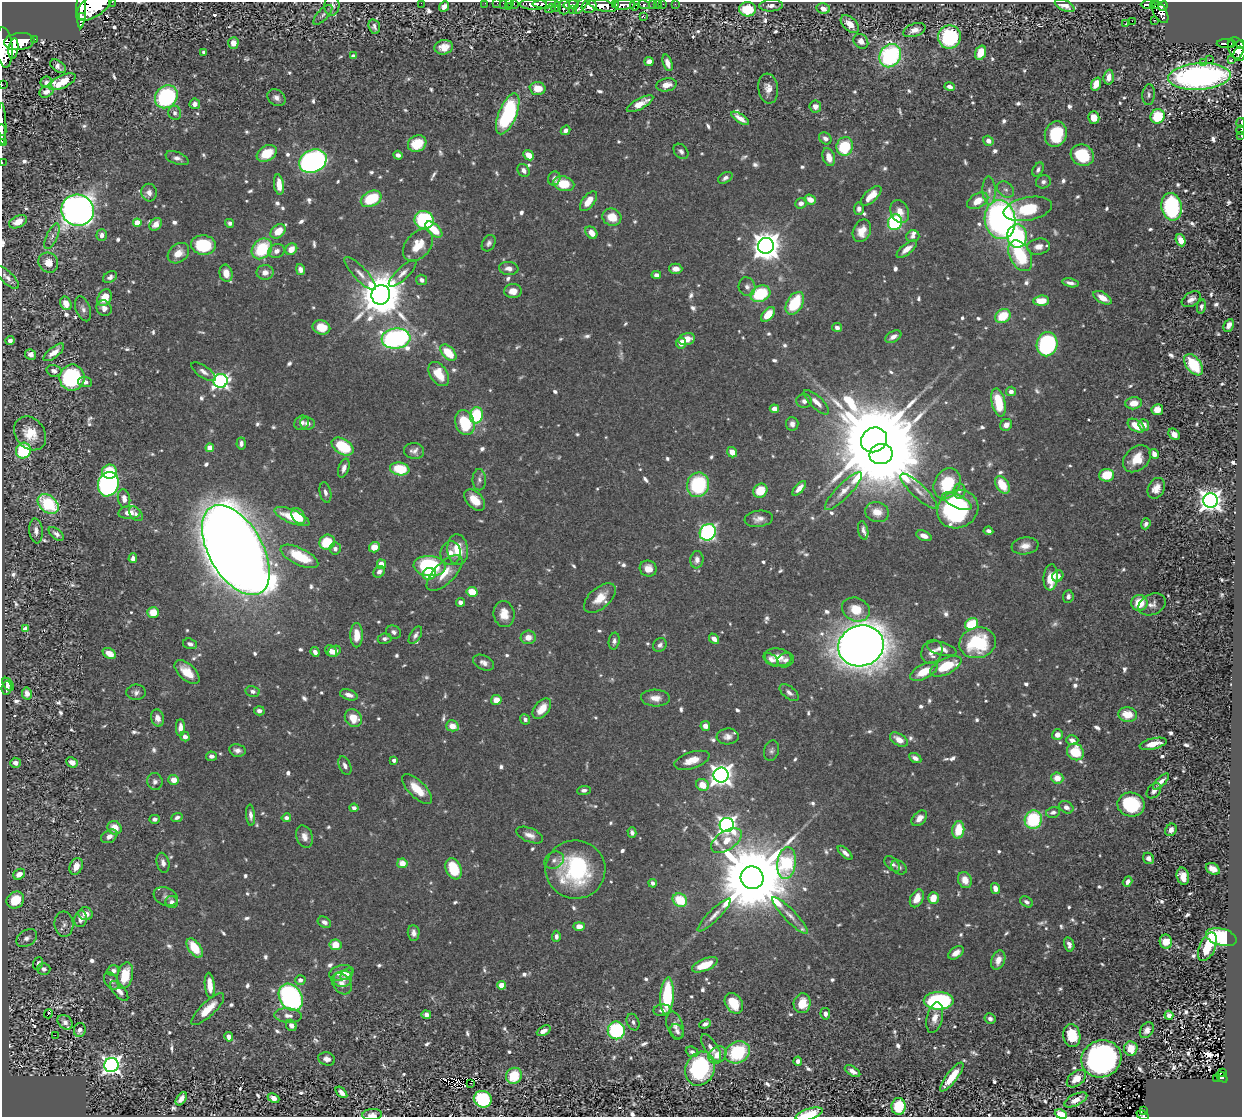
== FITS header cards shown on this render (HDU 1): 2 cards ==
NAXIS1  =                 1240
NAXIS2  =                 1115

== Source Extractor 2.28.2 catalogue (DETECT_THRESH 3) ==
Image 1240 x 1115 px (HDU 1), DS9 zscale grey, 1 PNG px = 1 image px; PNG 1244 x 1119 px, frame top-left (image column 1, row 1115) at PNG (2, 2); each listed source drawn as its Kron ellipse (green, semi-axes under 4 px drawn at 4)
Background 0.489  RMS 0.011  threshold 0.0332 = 3 sigma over >= 5 px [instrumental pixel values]
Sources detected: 1013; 2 with non-positive FLUX_AUTO (blend fragments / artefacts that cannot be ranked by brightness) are neither listed nor drawn; of the other 1011, the 500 brightest by FLUX_AUTO listed and drawn (511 fainter detections omitted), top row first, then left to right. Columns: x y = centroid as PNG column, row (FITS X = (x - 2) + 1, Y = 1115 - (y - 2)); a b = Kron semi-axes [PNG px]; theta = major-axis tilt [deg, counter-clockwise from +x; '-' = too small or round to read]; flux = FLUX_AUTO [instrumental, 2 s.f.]
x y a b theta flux
112 2 2 2 - 17
421 3 2 2 - 90
485 3 2 2 - 4.5
497 3 2 2 - 6.1
510 3 3 2 - 4.5
514 3 3 2 - 8
504 4 4 3 - 29
533 4 13 5 -1 930
546 4 14 3 1 340
615 4 4 3 - 210
653 4 3 3 - 23
657 4 3 2 - 7.3
663 4 2 2 - 5.9
675 4 2 2 - 3.6
95 5 21 10 38 5300
571 5 7 4 8 250
603 5 14 5 -13 1500
624 5 11 5 2 780
635 5 6 4 62 140
644 5 6 4 -14 84
771 5 11 6 5 4.1
1148 5 7 4 0 160
1154 5 4 3 - 110
332 6 10 7 87 3.8
581 6 10 4 51 380
589 6 7 6 - 580
1065 6 10 5 -24 6.3
1163 6 5 4 - 270
444 7 5 4 - 4.8
508 7 3 2 - 34
556 7 5 4 - 120
564 7 7 6 - 260
81 8 20 5 88 1600
551 8 6 3 33 55
823 8 7 5 -10 6.5
747 9 8 7 - 30
572 10 2 2 - 9
1160 12 12 6 -59 340
323 15 12 5 47 2.8
83 16 3 2 - 620
644 17 3 2 - 2.6
1154 20 3 2 - 14
1132 21 2 2 - 210
850 24 11 6 -44 10
1125 24 3 3 - 160
374 27 7 5 -73 2.7
914 30 11 6 20 6.4
949 37 11 11 - 83
34 39 3 2 - 42
861 41 8 6 -46 4.8
19 42 15 8 7 2400
233 43 6 5 - 9.2
1225 44 8 4 -1 120
1231 44 4 3 - 83
1240 44 4 3 - 92
4 47 20 8 -85 2900
444 47 9 7 12 8
13 49 10 5 82 1100
1237 49 12 8 -70 270
204 52 4 3 - 3.7
980 53 7 5 72 16
1238 53 6 4 59 150
353 56 4 4 - 2.9
890 56 12 10 58 130
1232 59 3 3 - 7.3
1209 60 2 2 - 310
649 61 4 4 - 5.6
1203 62 3 3 - 12
667 63 8 4 -72 5.9
58 66 9 5 -35 3.8
1109 77 7 5 85 7.4
1199 77 31 13 4 350
46 82 6 5 - 2.7
62 82 15 6 25 22
1096 84 7 4 68 11
2 85 2 2 - 5.1
666 85 10 6 11 8.9
950 87 5 3 - 3.3
537 88 8 6 -4 14
768 89 15 10 -82 7.2
46 92 7 5 28 4.6
1149 95 10 6 85 2.7
166 97 12 10 46 110
276 98 10 7 -36 4.4
195 104 5 5 - 4.7
640 104 15 5 28 11
815 107 6 5 - 4.9
175 113 7 6 - 3.2
508 114 22 9 67 100
1158 116 7 7 - 37
1094 117 6 5 - 9.5
740 118 10 4 -33 7.1
1241 123 5 2 - 120
2 124 21 2 -89 430
2 130 6 2 -81 240
565 130 5 4 - 3.4
1241 130 4 2 - 19
1056 134 13 11 73 36
1241 135 3 2 - 10
825 138 7 5 -37 3.5
988 141 5 5 - 4.7
2 143 2 2 - 12
417 143 9 8 - 24
845 146 9 8 - 41
681 151 8 6 -47 2.6
267 153 11 7 32 19
398 155 5 4 - 3.5
529 155 6 4 -42 10
1082 155 12 10 -25 36
829 157 9 6 -71 8.4
177 158 12 6 -20 3.6
313 161 14 11 26 260
2 163 2 2 - 4.3
524 170 7 5 -55 3.6
1038 170 7 5 59 2.6
554 178 7 6 - 3
725 178 8 5 32 2.9
1043 182 7 6 - 2.6
279 184 10 5 -83 11
564 184 10 7 -13 21
1006 190 9 7 -41 3.1
989 191 14 6 -87 4.8
149 193 9 7 -79 4.8
871 196 13 6 43 12
371 199 11 7 27 34
810 200 6 4 -22 8.2
588 201 11 6 52 12
978 201 11 7 30 14
801 203 6 5 - 4.4
1172 207 14 10 -78 93
859 209 6 5 - 3.2
1028 209 24 11 11 38
78 210 16 15 - 610
900 211 12 8 -67 7.5
612 217 9 8 - 15
424 220 9 9 - 92
1000 220 19 15 -81 270
18 222 9 6 25 8.4
895 222 8 7 - 93
137 223 4 4 - 21
230 223 4 4 - 2.6
156 224 7 5 48 7.1
434 230 10 5 -42 19
278 231 8 6 41 15
862 231 12 8 66 12
591 233 7 5 -49 8.1
102 235 6 5 - 4.1
52 236 14 5 66 3.7
913 236 7 6 - 2.5
1017 236 11 10 - 93
1181 240 6 4 -67 9.9
489 243 9 6 60 2.6
203 245 12 9 -4 48
418 245 18 12 49 18
766 246 8 8 - 1100
1038 247 11 8 10 6
262 249 11 9 47 43
291 249 6 5 - 9.6
907 249 12 5 39 6.6
277 251 8 7 - 4.7
178 253 12 9 40 9.5
1020 256 16 10 -62 40
48 263 10 9 - 9.2
509 268 10 6 -6 5.3
300 269 6 4 -77 4.6
676 269 6 5 - 5.5
265 272 8 7 - 6.5
226 273 9 6 -77 10
403 273 18 6 44 5.3
360 274 21 6 -47 6.2
656 275 5 4 - 3.3
7 277 15 6 -44 4.1
110 277 7 5 30 2.7
422 280 5 5 - 3.2
1070 283 8 4 -13 3.5
747 287 9 8 - 3.6
513 291 9 7 3 7.1
760 294 10 7 25 45
381 295 10 9 - 3500
105 298 9 6 62 13
1102 298 10 5 -30 11
1191 299 10 6 34 4.5
1041 301 8 5 4 16
66 303 7 5 -63 7.6
795 303 12 8 58 35
1201 306 7 4 78 2.7
104 308 8 7 - 4.7
83 309 13 7 -70 3.7
768 314 9 5 48 15
1003 316 8 6 34 23
1229 325 7 5 62 4.3
321 327 9 7 -13 13
837 327 5 4 - 3
893 337 9 5 28 4.3
396 339 14 10 6 210
687 339 8 6 13 9.1
10 341 4 4 - 2.8
681 343 5 5 - 7.1
1047 344 12 10 79 120
54 352 12 5 39 7.3
448 353 10 6 -46 23
31 354 6 5 - 3.9
1194 365 12 7 -53 33
54 371 7 6 - 3.6
204 372 14 6 -34 4
439 374 13 8 -56 18
72 378 13 12 - 97
221 381 7 6 - 230
85 382 7 5 -4 4.1
1011 391 5 5 - 3.6
804 401 8 7 - 3
816 402 16 6 -43 6.6
999 403 14 7 -78 29
1134 403 8 6 7 9.9
774 409 4 4 - 6.1
1157 410 5 5 - 11
476 415 8 6 80 48
302 423 8 6 43 3.3
307 423 7 6 - 3.7
465 423 13 9 -71 36
792 424 7 6 - 3.4
1006 425 6 5 - 4.6
1144 425 6 5 - 6.1
1136 426 9 5 -33 16
30 433 18 14 -52 18
1174 434 6 5 - 4.9
874 440 13 12 - 15000
241 443 6 4 86 3.2
343 446 12 7 -32 42
210 448 4 4 - 16
23 450 8 7 - 59
414 451 10 8 -6 4.1
732 452 5 4 - 8.1
881 454 11 10 - 12000
1154 454 5 4 - 5.4
1137 459 16 11 42 17
344 468 10 5 71 4
400 469 10 6 -8 32
110 472 7 7 - 31
1107 475 7 6 - 26
479 480 10 6 -89 3
108 484 12 10 69 230
947 484 16 12 61 39
698 485 12 11 - 65
1002 485 10 6 -57 18
799 488 9 4 48 5.9
1156 488 11 8 63 7.6
760 491 7 6 - 21
843 491 25 7 46 8.8
919 491 24 7 -44 8.2
959 491 7 6 - 2.6
325 492 10 5 -77 3.2
124 499 9 6 -80 5.8
475 500 13 8 -48 14
1210 500 7 7 - 660
957 501 16 6 -24 42
48 504 12 8 -42 49
958 509 21 18 30 140
877 512 12 10 -17 8.7
129 513 11 6 3 10
136 514 8 5 -49 2.6
292 516 19 6 -23 27
298 516 9 6 -57 18
759 519 14 8 7 5.7
1146 524 5 4 - 3
863 530 9 5 -77 2.9
36 531 12 6 -85 4.6
988 531 5 4 - 2.7
708 532 9 7 52 200
56 534 9 5 -38 2.9
924 536 8 5 -22 5.9
327 542 8 7 - 25
1025 546 13 8 8 6.8
374 547 5 5 - 9.7
335 549 6 5 - 3
236 550 49 27 -60 2500
458 550 15 10 -86 18
451 553 12 10 83 7.1
299 556 20 8 -26 33
133 558 5 4 - 4.8
697 560 9 6 84 4.6
381 564 5 4 - 11
430 566 16 10 -6 87
648 568 8 8 - 8
379 572 6 5 - 3.7
445 573 23 10 45 15
429 574 6 6 - 21
1058 576 6 5 - 4.3
1051 577 13 7 84 19
472 592 6 5 - 19
1068 597 6 5 - 3.2
600 598 19 10 42 13
460 602 4 4 - 4.4
1139 603 8 8 - 20
1152 604 14 10 24 5.5
856 609 14 11 -25 17
153 612 6 5 - 14
504 614 13 10 -81 11
971 624 7 5 34 31
26 629 4 4 - 10
394 632 7 6 - 2.8
357 635 12 6 -90 14
415 635 10 5 58 3
528 637 7 6 - 6.3
385 639 7 5 8 2.7
714 639 6 4 -48 5.2
614 641 8 5 82 2.7
978 643 18 15 16 54
190 644 7 5 -15 2.9
660 645 7 6 - 2.7
861 646 23 20 17 2000
942 649 15 6 -16 5.7
331 651 7 5 -42 6.1
334 651 6 5 - 5
315 652 5 4 - 4
932 652 12 10 65 7.9
109 653 7 4 -31 9.9
778 657 13 9 -7 9.3
771 660 9 5 -40 3.8
785 660 9 7 29 3
484 663 11 7 -27 4.1
946 666 17 8 26 28
187 672 15 8 -43 15
924 672 15 7 27 17
8 684 7 4 -54 3
7 688 7 5 84 3
253 691 7 5 -14 3.2
136 692 10 7 1 3.2
27 693 6 5 - 3.6
789 693 11 6 -40 3.5
349 695 9 5 -18 4.8
655 698 14 8 -3 7.6
496 700 5 5 - 8.2
542 709 12 7 50 13
259 711 5 4 - 3.6
1128 715 9 7 -6 16
158 718 9 6 -73 5.5
353 718 9 8 - 13
525 719 5 5 - 2.7
452 726 6 5 - 9.1
705 726 5 5 - 5
180 728 8 4 90 5.4
1057 735 5 5 - 5.7
728 736 11 8 5 5
185 737 5 4 - 4.1
899 740 10 5 -32 8.3
1072 740 6 5 - 4.9
1153 744 14 5 12 12
237 750 8 6 -12 3.7
771 751 10 7 74 2.6
1075 752 9 8 - 26
211 756 5 4 - 3.2
915 758 6 4 -29 3.9
394 760 4 4 - 3.5
692 760 18 8 18 11
72 762 6 5 - 6.3
15 763 5 5 - 3.4
345 766 9 6 -66 3.4
721 775 7 7 - 600
1057 778 6 5 - 9.9
174 780 5 5 - 9.4
155 781 8 7 - 3
1161 781 10 4 45 4.7
702 785 6 6 - 13
417 789 19 8 -45 15
584 790 7 4 4 2.8
1154 791 8 6 48 3.8
1131 805 14 11 -11 61
1066 807 8 5 -33 4
354 808 4 4 - 3
1053 812 7 5 13 3.2
250 815 10 4 -85 3.6
177 817 6 4 24 2.6
286 818 5 4 - 3.3
919 818 9 6 47 6.6
155 819 5 4 - 2.8
1033 820 9 8 - 58
727 825 7 7 - 350
115 828 7 6 - 9.5
958 830 9 6 82 19
1171 830 6 5 - 4.5
632 833 5 4 - 2.6
530 835 14 7 -23 5.8
109 836 9 6 30 4.8
305 837 11 8 -71 5.8
726 841 17 9 34 14
845 853 9 4 -43 3.6
1149 858 6 5 - 3.8
554 860 10 8 32 3.5
163 863 10 6 -78 3.9
402 863 5 5 - 12
787 863 16 9 83 120
892 864 9 5 -43 2.9
76 866 8 6 66 7.9
899 867 8 6 -36 2.7
454 869 11 7 -68 28
575 869 30 29 - 92
1213 869 7 5 -29 8.1
19 874 6 5 - 7.1
1183 876 8 6 -77 10
752 878 11 11 - 14000
965 880 8 7 - 9
1127 882 5 4 - 4.2
653 883 4 4 - 2.8
995 888 5 4 - 5.8
166 896 12 9 -21 4.1
917 898 9 6 62 9.5
933 898 6 5 - 12
15 900 9 8 - 27
680 900 7 6 - 26
172 902 6 6 - 3.9
1027 902 7 5 -31 2.8
85 914 7 6 - 7.3
714 915 22 5 45 6.3
790 916 25 6 -46 6.7
81 919 8 6 79 6
324 922 7 5 -30 3.1
64 924 12 9 -84 4.2
579 926 5 4 - 7.2
414 933 8 6 -85 3.9
556 936 6 4 87 3.1
1221 937 16 8 -15 110
27 938 11 7 32 4
1166 942 7 6 - 14
1069 944 7 5 -75 3.9
335 945 6 5 - 14
1207 947 15 8 66 26
195 948 11 6 -54 25
956 953 8 5 36 6.2
998 960 10 6 69 7.7
38 963 6 5 - 3
705 965 14 6 22 16
44 969 6 6 - 3.1
113 971 6 5 - 4
341 973 12 7 14 8
347 974 7 5 42 3.4
125 976 13 7 78 24
343 979 9 8 - 3.9
300 980 5 5 - 3.2
111 981 9 6 -55 2.8
342 984 12 8 -51 6.8
210 985 12 5 -85 12
501 985 4 4 - 15
119 991 12 5 -49 4.9
667 996 18 6 86 53
291 997 14 11 -59 200
939 1001 15 9 0 140
734 1003 11 8 -58 20
802 1003 10 8 77 17
208 1009 22 7 44 16
662 1010 9 5 5 3.8
48 1014 5 2 - 19
825 1014 6 5 - 4.2
288 1015 14 7 -5 5.5
426 1015 5 4 - 3.9
1169 1015 4 4 - 4.2
935 1018 15 8 76 7.1
990 1019 5 5 - 3.1
65 1022 8 6 -41 4.7
633 1022 8 6 -67 2.7
705 1024 6 3 23 3
291 1025 6 5 - 4.6
675 1026 14 8 -74 4.7
80 1030 7 6 - 4.2
616 1030 9 8 - 85
1147 1030 8 6 55 4.2
544 1031 7 4 28 5.8
677 1031 8 6 -57 2.6
55 1035 2 2 - 38
1072 1036 11 8 -80 27
229 1037 5 4 - 5.8
711 1048 16 6 -59 5.9
1131 1048 7 6 - 14
692 1052 6 5 - 3.1
737 1052 13 10 26 55
717 1055 10 7 40 11
327 1059 8 6 -15 4
1101 1059 20 18 22 210
798 1061 4 4 - 3.3
111 1065 7 7 - 430
700 1069 17 14 66 93
852 1071 8 4 -31 4.9
1222 1072 3 2 - 11
514 1076 8 7 - 27
952 1077 18 5 52 20
1222 1077 6 4 -48 54
1217 1078 2 2 - 3.5
1076 1079 11 7 38 9
470 1083 2 2 - 75
341 1092 7 4 -44 4.6
274 1098 6 4 -25 6.6
181 1099 7 4 55 6.2
483 1099 9 8 - 79
1076 1100 12 5 26 8.2
899 1106 8 7 - 36
1143 1111 3 2 - 15
809 1114 14 5 17 28
1061 1114 6 4 -22 12
372 1115 10 5 6 4.2
1142 1115 6 3 -25 19
At the frame edge (FLAGS 8, measured only in part): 25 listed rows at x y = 112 2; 421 3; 485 3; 497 3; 510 3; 514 3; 504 4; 533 4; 546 4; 95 5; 332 6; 1240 44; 4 47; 2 85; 1241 123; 2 124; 2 130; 1241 130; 1241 135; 2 143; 2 163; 809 1114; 1061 1114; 372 1115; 1142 1115
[511 fainter detections neither listed nor drawn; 2 non-positive-flux detections neither listed nor drawn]